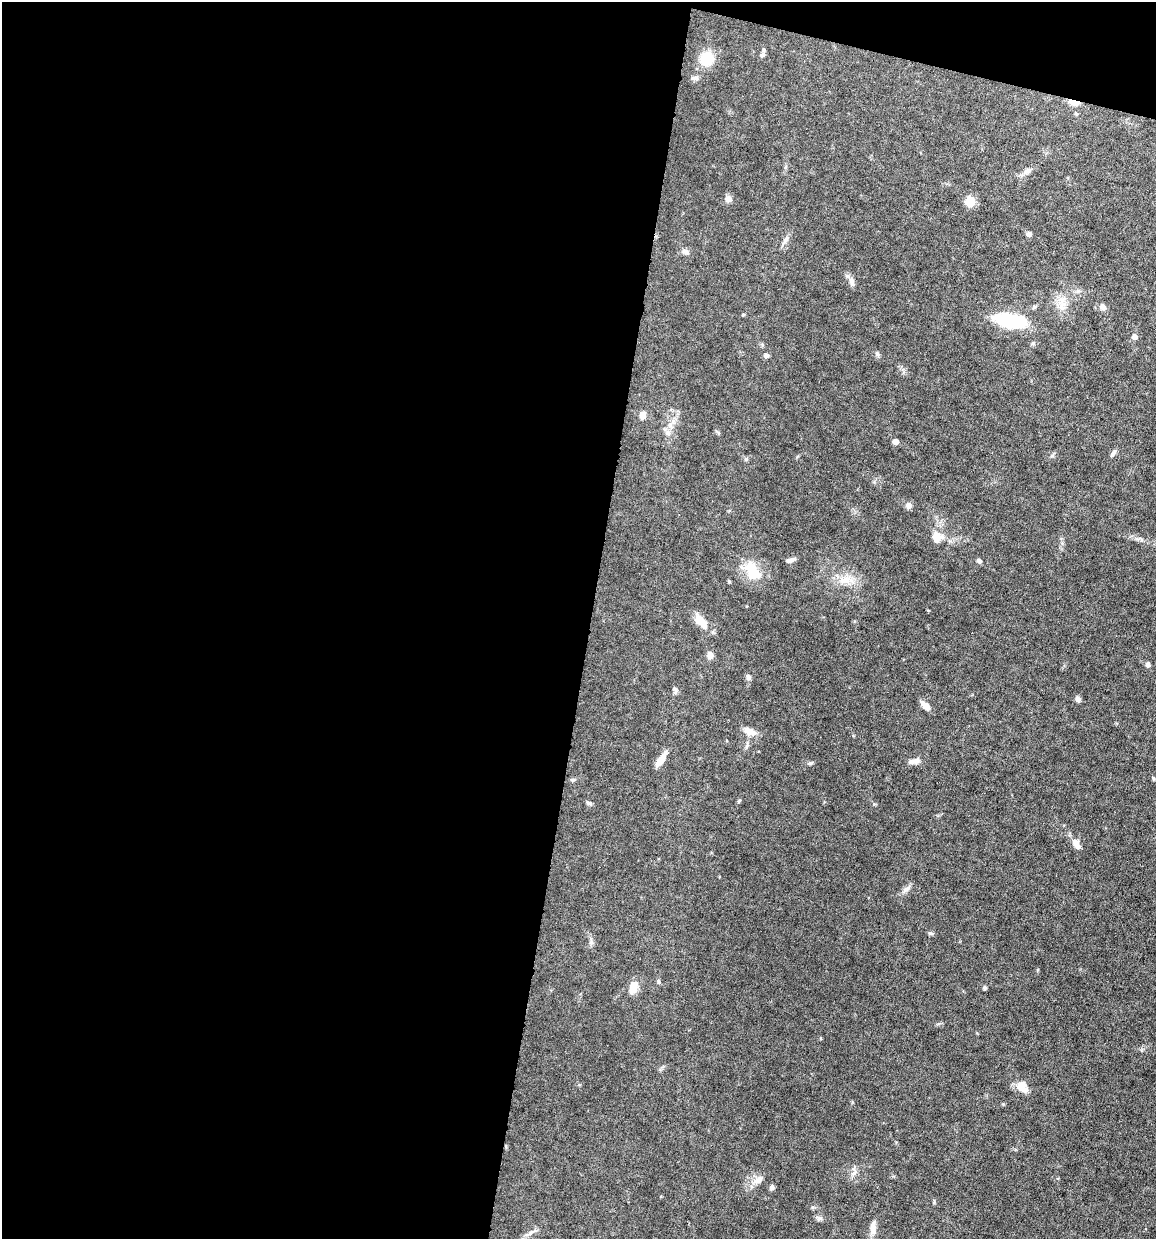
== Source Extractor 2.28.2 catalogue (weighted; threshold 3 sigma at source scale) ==
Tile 1 of 4 x 4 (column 1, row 1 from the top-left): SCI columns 119-1272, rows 3713-4949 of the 4972 x 4949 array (HDU 1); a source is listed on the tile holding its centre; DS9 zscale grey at full resolution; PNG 1158 x 1241 px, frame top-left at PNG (2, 2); no overlay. Shown black and unused: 53% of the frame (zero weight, under 6 of 12 exposures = <1% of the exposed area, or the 3 px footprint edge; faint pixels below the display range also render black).
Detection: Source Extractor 2.28.2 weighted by HDU 2 'WHT'; one run over the whole footprint, this tile lists its part. Background 0.0782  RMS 0.0027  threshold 0.011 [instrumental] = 3 sigma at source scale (4.09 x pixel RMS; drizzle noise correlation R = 1.36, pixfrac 0.8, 0.05/0.05 arcsec/px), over >= 5 px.
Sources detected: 65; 1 inside a brighter object's white glare — not listed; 2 inside a brighter listed object's ellipse — not listed separately; the other 62 listed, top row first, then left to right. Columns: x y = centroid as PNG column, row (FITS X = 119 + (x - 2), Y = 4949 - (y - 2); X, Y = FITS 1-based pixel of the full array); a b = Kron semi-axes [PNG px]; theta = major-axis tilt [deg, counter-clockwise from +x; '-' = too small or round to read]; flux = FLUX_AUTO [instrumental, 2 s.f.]
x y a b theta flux
762 55 7 5 32 0.62
707 58 10 9 - 10
695 78 10 5 1 0.78
1074 102 10 5 -16 3.8
1076 114 5 4 - 0.3
1027 171 13 7 32 1.2
728 199 8 8 - 1.2
970 201 9 8 - 4
1029 234 5 5 - 0.78
786 240 13 5 57 0.99
685 252 9 6 -24 0.83
851 280 9 7 -88 1.1
1034 307 7 4 30 0.44
1062 307 10 8 -54 1.6
1103 307 9 7 -77 0.92
743 315 4 4 - 0.26
1007 321 23 12 -22 15
1134 336 6 5 - 1.2
1033 343 5 5 - 0.42
877 354 7 5 -68 0.47
767 355 6 5 - 0.63
642 415 7 6 - 1.7
668 433 7 6 - 0.77
895 441 5 5 - 1.6
1113 453 11 5 56 0.69
746 459 6 4 72 0.31
908 505 8 7 - 0.99
937 537 16 13 -72 2.9
791 560 10 5 18 0.94
979 561 7 5 -32 0.68
752 570 28 15 -61 6.3
846 580 25 9 1 3.6
729 581 5 3 - 0.24
701 621 20 10 -47 3.8
710 655 8 7 - 1.3
1147 665 6 6 - 0.6
748 677 8 6 -77 0.72
675 689 7 5 -43 0.51
1078 699 6 5 - 0.96
925 705 12 6 -43 2
748 731 15 9 -25 2
660 760 17 7 56 2.5
914 761 14 6 11 1.4
810 763 6 4 1 0.38
1153 778 6 4 -71 0.29
572 780 7 4 1 0.37
739 801 7 3 53 0.28
589 803 8 5 -28 0.54
874 804 5 5 - 0.27
1076 844 14 7 -59 1.9
907 889 13 6 28 1
931 933 7 4 -19 0.42
591 942 11 5 -83 0.73
658 981 5 5 - 0.36
633 987 16 9 75 2.7
984 988 4 4 - 0.46
821 1038 4 3 - 0.2
1022 1087 16 13 -51 2.4
756 1180 10 8 41 1.5
772 1187 5 5 - 0.82
819 1218 7 4 71 0.48
873 1227 19 7 88 1.7
Overlapping masked pixels (flux is a lower limit): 1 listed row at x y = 1074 102
Unlisted compact peaks at least as high as the median listed source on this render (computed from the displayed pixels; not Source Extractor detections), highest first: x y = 934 1203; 1052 456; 854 1173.